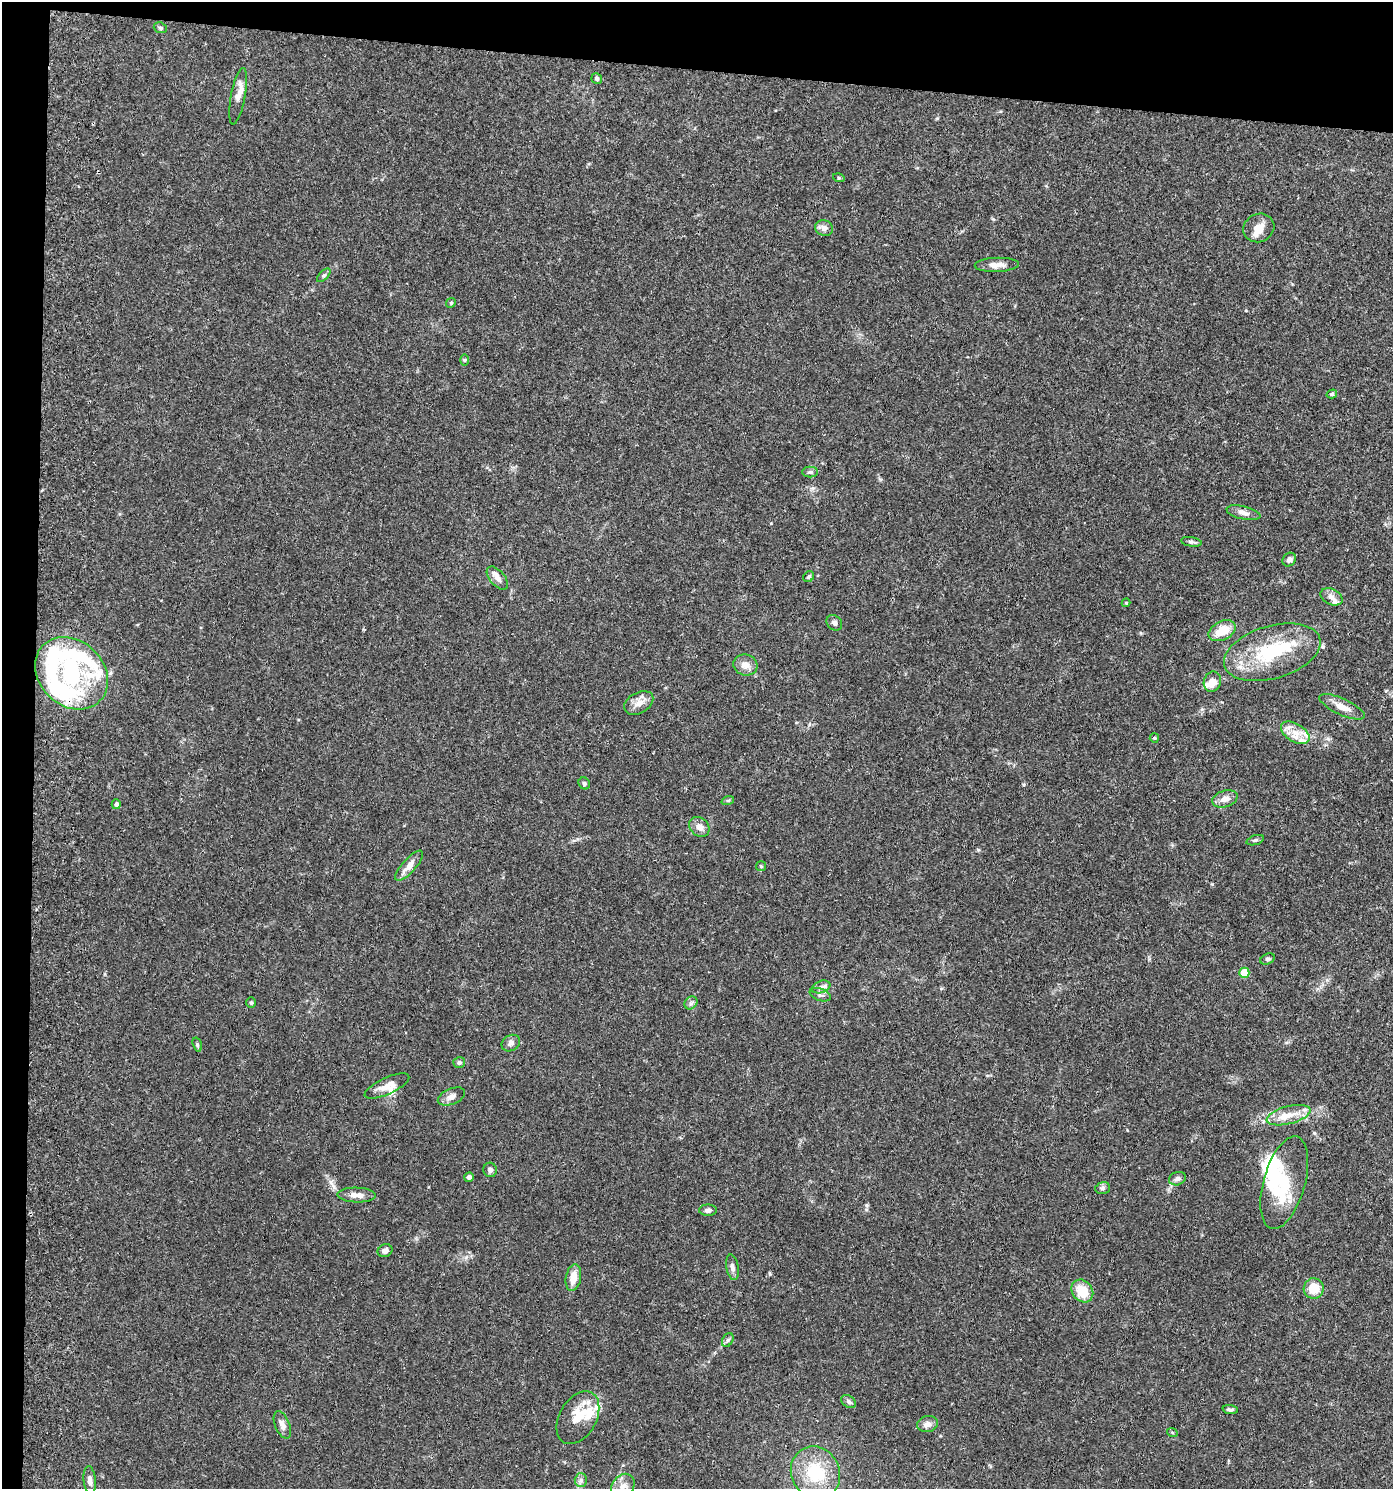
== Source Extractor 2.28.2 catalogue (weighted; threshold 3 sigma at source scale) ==
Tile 1 of 3 x 3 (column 1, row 1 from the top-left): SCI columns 268-1658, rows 2983-4469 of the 4601 x 4480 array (HDU 1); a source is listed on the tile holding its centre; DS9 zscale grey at full resolution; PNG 1395 x 1491 px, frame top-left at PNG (2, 2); each listed source drawn as its Kron ellipse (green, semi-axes under 4 px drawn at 4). Shown black and unused: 7% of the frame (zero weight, under 3 of 5 exposures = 3% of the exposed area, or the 3 px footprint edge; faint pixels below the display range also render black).
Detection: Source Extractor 2.28.2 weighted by HDU 2 'WHT'; one run over the whole footprint, this tile lists its part. Background 0.0249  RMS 0.0022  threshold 0.00982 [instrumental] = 3 sigma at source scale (4.5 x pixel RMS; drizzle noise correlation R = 1.50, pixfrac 1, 0.05/0.05 arcsec/px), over >= 5 px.
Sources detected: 90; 5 inside a brighter object's white glare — neither listed nor drawn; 13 inside a brighter listed object's ellipse — not listed separately; the other 72 listed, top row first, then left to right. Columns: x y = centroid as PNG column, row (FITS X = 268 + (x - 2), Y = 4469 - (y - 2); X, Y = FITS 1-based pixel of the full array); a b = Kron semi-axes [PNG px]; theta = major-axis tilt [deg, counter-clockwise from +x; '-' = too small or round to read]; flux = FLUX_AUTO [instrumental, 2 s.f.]
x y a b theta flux
160 28 7 5 -20 0.39
597 79 5 5 - 0.53
238 96 29 7 79 2.3
839 178 6 3 -17 0.23
824 228 9 7 -23 1.1
1259 228 16 14 26 2.7
997 265 22 7 2 1.7
324 275 8 4 45 0.41
451 303 5 4 - 0.27
465 360 6 4 90 0.29
1332 394 5 4 - 0.39
810 472 8 5 0 0.46
1243 513 17 6 -13 1.2
1191 542 10 4 -9 0.53
1289 560 7 6 - 0.72
809 577 6 5 - 0.32
497 578 14 7 -49 1.2
1332 597 12 7 -27 1.2
1126 603 4 4 - 0.22
834 623 8 7 - 0.71
1222 631 14 9 27 4
1272 652 50 26 16 16
745 665 12 10 -16 1.7
71 673 40 32 -44 31
1212 682 10 8 71 1.9
639 703 16 10 29 2
1342 707 24 8 -25 2.6
1295 733 16 9 -30 2.6
1154 738 5 4 - 0.24
584 783 6 5 - 0.39
1225 799 13 8 18 1.7
728 800 6 4 19 0.29
116 804 5 4 - 0.56
699 827 11 9 -43 1.5
1255 840 9 4 18 0.47
409 866 19 7 48 2.1
761 866 5 5 - 0.29
1268 959 7 5 25 0.41
1244 973 5 5 - 5.3
821 987 9 6 20 0.83
820 995 11 6 -19 0.69
251 1003 5 4 - 0.27
691 1003 7 5 45 0.56
511 1043 10 7 32 0.86
197 1045 7 4 -72 0.34
459 1062 6 5 - 0.58
387 1086 24 8 24 2.4
451 1096 14 8 22 1.3
1289 1115 22 9 14 3.2
490 1170 7 6 - 0.63
469 1177 5 4 - 0.73
1177 1179 9 6 20 0.76
1284 1183 48 21 74 10
1103 1188 7 5 16 0.49
357 1195 19 7 -1 1.7
708 1210 9 5 1 0.83
385 1251 7 6 - 0.9
732 1267 13 6 -79 0.89
573 1278 13 7 80 2.5
1314 1289 10 10 - 3.7
1082 1291 12 10 -51 4.9
728 1340 7 5 60 0.48
849 1401 8 5 -36 0.52
1230 1409 7 4 -6 0.57
578 1418 28 18 60 5.5
927 1424 10 8 12 1.2
282 1425 14 7 -67 1.5
1172 1432 5 3 - 0.22
815 1473 27 24 -61 11
90 1480 14 6 -85 1.3
581 1480 7 6 - 0.63
623 1487 14 10 57 1.9
Isophote crosses this tile's border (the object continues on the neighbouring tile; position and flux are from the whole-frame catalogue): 1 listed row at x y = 623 1487
Unlisted compact peaks at least as high as the median listed source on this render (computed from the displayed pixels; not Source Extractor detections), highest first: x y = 866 1205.